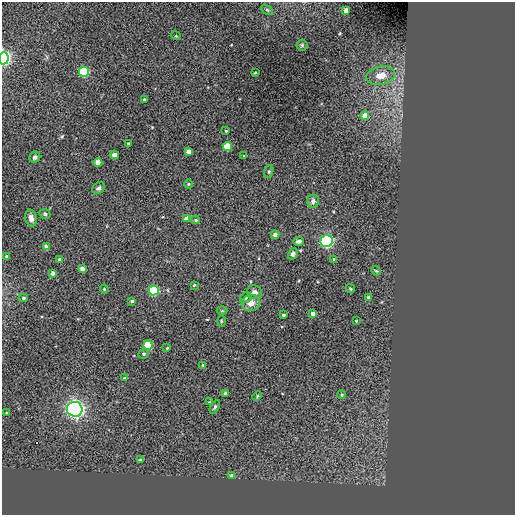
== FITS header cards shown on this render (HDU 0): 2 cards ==
NAXIS1  =                  513 / NUMBER OF ELEMENTS ALONG THIS AXIS
NAXIS2  =                  513 / NUMBER OF ELEMENTS ALONG THIS AXIS

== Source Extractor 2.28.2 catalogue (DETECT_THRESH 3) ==
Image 513 x 513 px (HDU 0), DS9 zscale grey, 1 PNG px = 1 image px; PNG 517 x 517 px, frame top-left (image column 1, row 513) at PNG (2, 2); each listed source drawn as its Kron ellipse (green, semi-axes under 4 px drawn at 4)
Background -0.0172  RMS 44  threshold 131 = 3 sigma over >= 5 px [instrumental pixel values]
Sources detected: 66; all 66 listed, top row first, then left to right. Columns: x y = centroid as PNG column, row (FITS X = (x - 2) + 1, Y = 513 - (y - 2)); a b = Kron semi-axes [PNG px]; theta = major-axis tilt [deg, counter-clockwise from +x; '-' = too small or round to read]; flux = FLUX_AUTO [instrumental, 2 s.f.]
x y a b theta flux
267 10 6 4 -31 4.3e+03
346 11 4 4 - 2.1e+04
176 36 5 3 - 2.4e+03
302 45 5 5 - 4.5e+03
4 58 6 5 - 7.9e+05
84 72 5 5 - 3.3e+05
255 73 4 2 - 2.3e+03
381 75 14 9 11 3.3e+04
144 100 3 2 - 2.9e+03
365 116 4 4 - 3.4e+04
226 131 3 3 - 2.7e+03
128 143 3 2 - 2.4e+03
227 146 4 4 - 1.1e+05
189 151 4 4 - 2.0e+04
114 155 4 4 - 2.6e+04
244 156 3 2 - 2.4e+03
35 157 6 5 - 6.5e+03
98 162 4 4 - 4.4e+04
269 172 7 4 71 3.9e+03
189 184 5 3 - 2.4e+03
98 188 7 5 37 8.0e+03
313 201 6 6 - 1.0e+04
45 214 5 4 - 5.9e+03
31 218 8 6 -77 1.5e+04
187 218 4 4 - 1.5e+04
196 220 4 3 - 4.1e+03
275 235 4 4 - 1.8e+04
298 241 5 4 - 9.0e+03
327 241 6 6 - 7.0e+05
46 247 4 4 - 1.8e+04
293 254 6 4 59 7.3e+03
7 256 3 3 - 7.2e+03
60 260 4 4 - 1.1e+04
334 260 4 3 - 1.1e+04
82 269 4 4 - 2.2e+04
376 271 5 4 - 3.0e+03
53 273 4 4 - 1.3e+04
194 285 3 2 - 2.6e+03
104 289 4 4 - 3.1e+03
350 289 5 4 - 3.6e+03
154 290 5 5 - 3.3e+05
254 292 7 6 - 1.1e+04
368 297 4 3 - 4.3e+03
23 298 5 4 - 4.1e+03
246 298 6 5 - 5.4e+03
132 301 3 3 - 6.2e+03
251 303 9 8 - 2.3e+04
222 311 5 3 - 2.9e+03
313 313 4 3 - 1.4e+04
283 315 3 3 - 6.1e+03
221 321 5 3 - 3.1e+03
356 321 3 3 - 3.6e+03
148 345 4 4 - 1.7e+05
167 348 3 2 - 2.5e+03
144 354 5 4 - 4.0e+03
203 365 3 2 - 2.4e+03
124 378 3 2 - 2.4e+03
225 393 4 4 - 4.2e+03
341 395 4 4 - 3.9e+03
257 396 5 3 - 3.0e+03
209 402 3 3 - 2.3e+03
215 407 7 4 60 5.0e+03
75 409 8 7 - 1.3e+06
6 413 3 2 - 2.1e+03
140 460 4 3 - 3.3e+03
232 476 3 3 - 1.4e+04
At the frame edge (FLAGS 8, measured only in part): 1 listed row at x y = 4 58